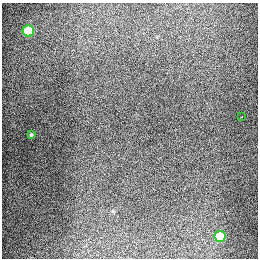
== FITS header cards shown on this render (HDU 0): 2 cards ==
NAXIS1  =                  256
NAXIS2  =                  256

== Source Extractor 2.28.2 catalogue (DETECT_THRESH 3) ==
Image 256 x 256 px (HDU 0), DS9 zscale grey, 1 PNG px = 1 image px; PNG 260 x 260 px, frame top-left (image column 1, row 256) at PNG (2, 3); each listed source drawn as its Kron ellipse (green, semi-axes under 4 px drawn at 4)
Background 1270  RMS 26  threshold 78.6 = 3 sigma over >= 5 px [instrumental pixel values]
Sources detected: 4; all 4 listed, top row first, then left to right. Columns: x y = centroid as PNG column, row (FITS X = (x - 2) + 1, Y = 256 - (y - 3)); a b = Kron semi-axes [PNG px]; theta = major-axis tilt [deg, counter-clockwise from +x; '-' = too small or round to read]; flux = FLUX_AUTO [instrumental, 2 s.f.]
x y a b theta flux
28 31 6 5 - 84000
242 117 2 2 - 910
31 135 4 3 - 2000
220 236 5 5 - 66000